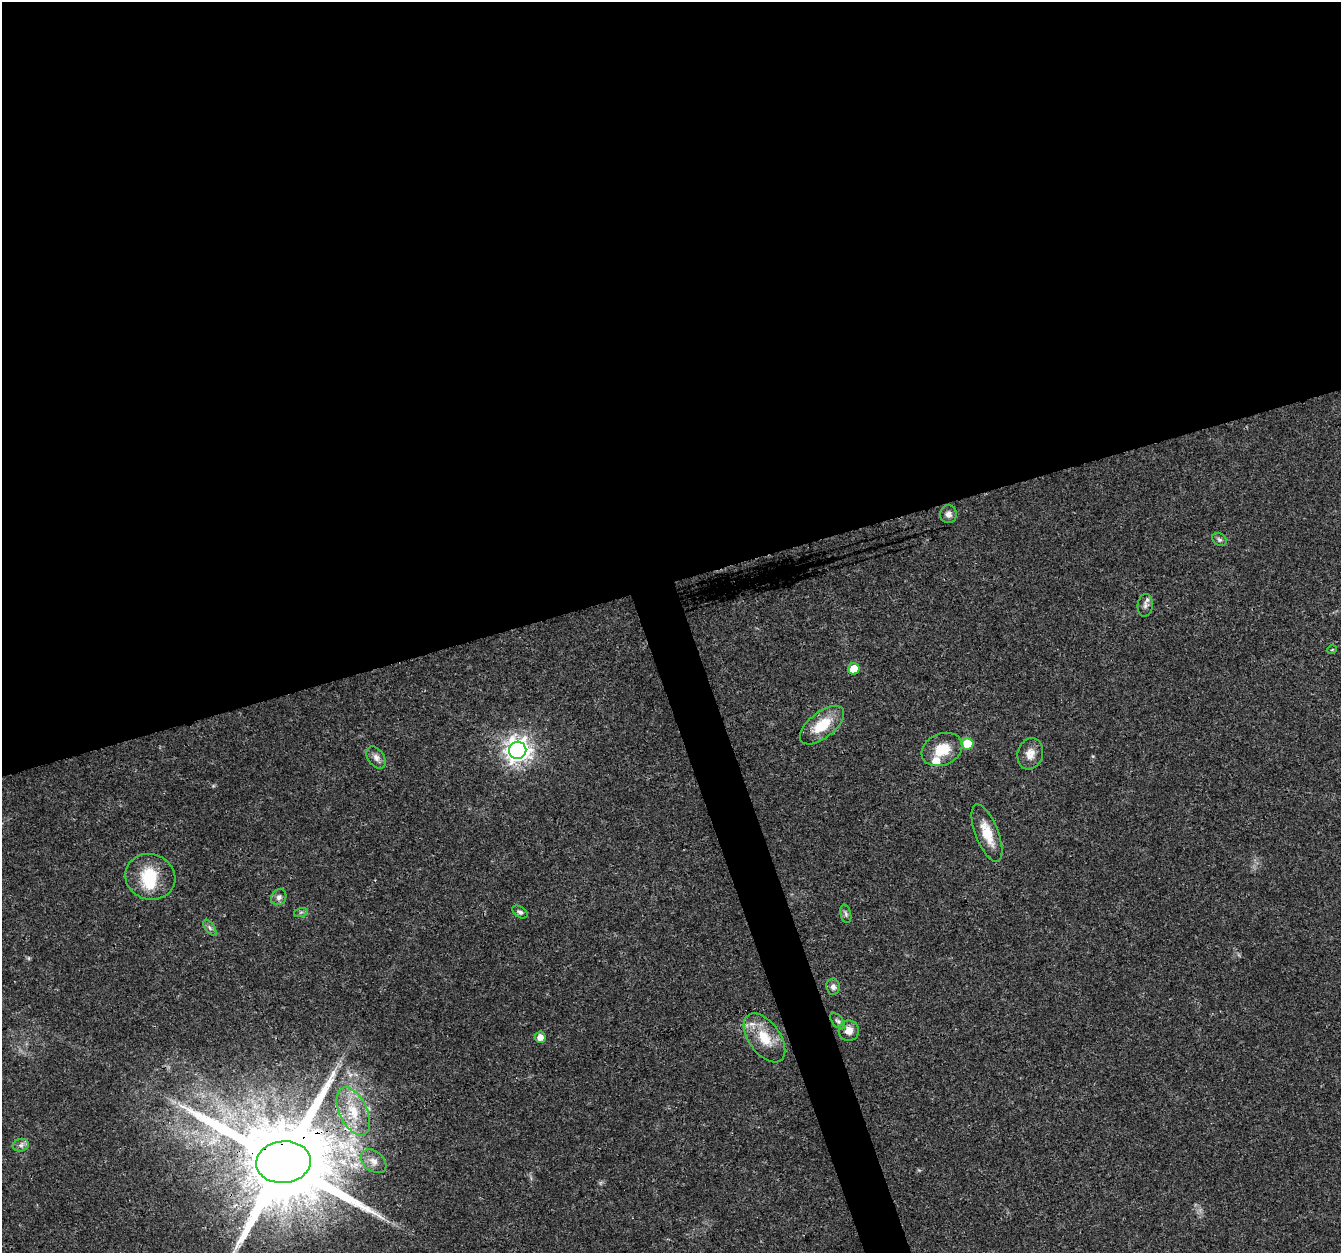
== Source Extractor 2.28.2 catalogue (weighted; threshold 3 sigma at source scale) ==
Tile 2 of 4 x 4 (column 2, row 1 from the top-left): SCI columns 1340-2678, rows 3868-5118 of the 5357 x 5182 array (HDU 1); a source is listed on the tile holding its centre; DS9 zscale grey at full resolution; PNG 1343 x 1255 px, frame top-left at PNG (2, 2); each listed source drawn as its Kron ellipse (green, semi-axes under 4 px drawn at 4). Shown black and unused: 48% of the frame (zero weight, under 3 of 4 exposures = <1% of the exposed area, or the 3 px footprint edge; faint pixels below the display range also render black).
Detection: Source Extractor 2.28.2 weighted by HDU 2 'WHT'; one run over the whole footprint, this tile lists its part. Background 0.026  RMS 0.0019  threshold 0.00871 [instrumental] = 3 sigma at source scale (4.5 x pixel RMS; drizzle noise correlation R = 1.50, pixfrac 1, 0.0396/0.0396 arcsec/px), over >= 5 px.
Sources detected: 30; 1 inside a brighter object's white glare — neither listed nor drawn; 2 inside a brighter listed object's ellipse — not listed separately; the other 27 listed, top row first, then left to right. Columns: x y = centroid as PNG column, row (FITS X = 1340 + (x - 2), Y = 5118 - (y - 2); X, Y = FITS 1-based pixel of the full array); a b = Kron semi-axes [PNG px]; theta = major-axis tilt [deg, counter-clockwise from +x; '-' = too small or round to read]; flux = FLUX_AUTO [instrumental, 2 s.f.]
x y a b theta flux
948 514 9 8 - 0.92
1219 540 8 6 -36 0.46
1145 605 11 7 84 0.77
1332 650 5 3 - 0.2
854 669 5 5 - 5
822 725 26 13 38 5.9
967 744 6 6 - 6
942 749 21 15 24 4.5
518 750 8 8 - 170
1030 754 16 12 74 1.9
376 757 12 8 -56 1.1
987 833 30 11 -69 4.1
150 877 25 22 -18 7.8
279 897 8 7 - 0.76
301 912 7 4 18 0.33
520 912 8 5 -33 0.52
846 914 9 5 -76 0.49
210 928 9 4 -55 0.5
833 987 8 6 -83 0.83
838 1021 10 5 -51 0.49
849 1031 10 10 - 1.7
540 1037 5 5 - 1.5
764 1038 28 15 -54 5.5
353 1111 26 13 -64 5.3
21 1145 8 6 14 0.69
374 1161 14 10 -39 1.4
283 1162 27 21 6 4800
Overlapping masked pixels (flux is a lower limit): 1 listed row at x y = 283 1162
Isophote crosses this tile's border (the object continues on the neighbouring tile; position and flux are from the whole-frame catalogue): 1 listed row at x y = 283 1162